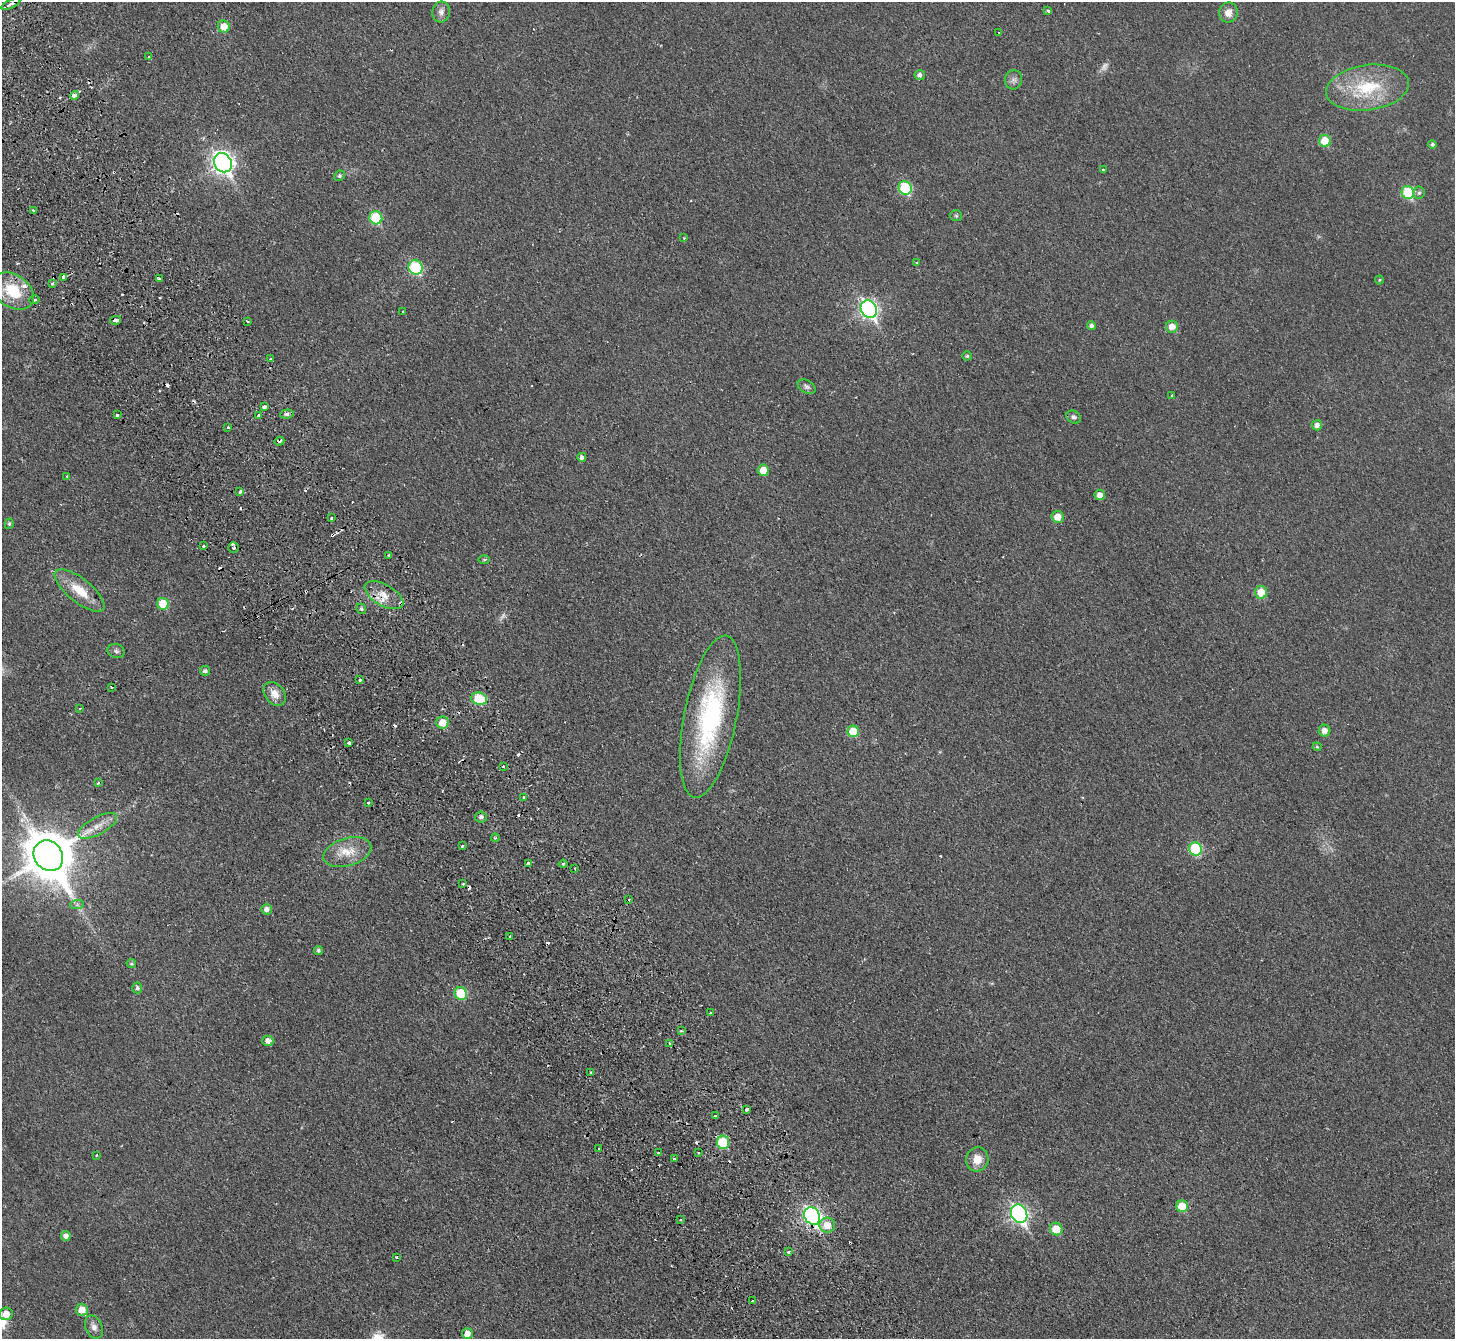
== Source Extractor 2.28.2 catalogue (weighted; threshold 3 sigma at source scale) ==
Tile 11 of 4 x 4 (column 3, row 3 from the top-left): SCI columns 2961-4413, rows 1668-3004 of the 5919 x 5874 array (HDU 1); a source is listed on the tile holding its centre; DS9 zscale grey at full resolution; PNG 1457 x 1341 px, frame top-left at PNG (2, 2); each listed source drawn as its Kron ellipse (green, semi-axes under 4 px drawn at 4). Shown black and unused: <1% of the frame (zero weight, under 2 of 3 exposures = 3% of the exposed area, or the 3 px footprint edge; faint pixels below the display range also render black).
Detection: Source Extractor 2.28.2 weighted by HDU 2 'WHT'; one run over the whole footprint, this tile lists its part. Background 0.0344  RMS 0.0052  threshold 0.0234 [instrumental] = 3 sigma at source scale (4.5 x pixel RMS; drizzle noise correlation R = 1.50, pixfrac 1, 0.05/0.05 arcsec/px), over >= 5 px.
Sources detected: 159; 2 too faint to see at this stretch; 25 cosmic-ray / hot-pixel residue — neither listed nor drawn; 2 inside a brighter listed object's ellipse — not listed separately; the other 130 listed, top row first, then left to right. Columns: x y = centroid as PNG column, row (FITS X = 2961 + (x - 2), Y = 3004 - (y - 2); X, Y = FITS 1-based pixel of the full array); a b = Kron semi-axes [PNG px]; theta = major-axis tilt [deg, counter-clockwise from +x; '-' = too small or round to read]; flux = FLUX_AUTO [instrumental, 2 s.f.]
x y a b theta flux
11 4 10 4 26 3
1048 10 3 3 - 1.3
441 12 10 8 81 2.7
1228 13 10 9 - 4.3
224 26 6 6 - 7.7
999 32 3 3 - 0.48
149 57 4 3 - 0.79
920 75 5 5 - 1.9
1013 80 9 8 - 2.1
1368 88 42 22 8 30
75 95 4 3 - 16
1325 141 6 5 - 12
1432 144 4 4 - 1
223 163 10 8 -58 280
1103 170 3 3 - 0.89
339 176 5 5 - 1.1
905 188 7 6 - 33
1408 192 7 6 - 28
1419 193 6 5 - 1
34 211 4 3 - 2
956 216 6 5 - 0.81
376 218 7 6 - 28
684 238 3 3 - 0.44
916 262 3 2 - 0.45
416 267 7 6 - 45
64 277 3 3 - 45
159 279 3 2 - 0.75
1379 280 4 4 - 0.56
52 284 3 3 - 1.2
13 291 23 16 -35 19
35 300 5 3 - 0.69
869 309 9 7 -59 170
403 312 3 3 - 0.76
115 320 5 3 - 3
247 322 3 3 - 1.1
1091 326 4 4 - 1.6
1172 327 6 6 - 4.8
967 356 4 4 - 0.76
270 359 3 3 - 1.1
807 387 10 6 -28 1.4
1172 395 3 3 - 1.1
265 407 4 3 - 2.1
287 414 7 4 7 1.6
117 415 3 3 - 1.3
259 415 3 3 - 4
1074 417 7 6 - 1.4
1317 425 5 5 - 2.2
228 427 3 3 - 0.99
279 441 5 3 - 2.9
582 457 4 4 - 1.5
763 470 6 5 - 6.7
67 476 4 4 - 0.36
240 492 3 3 - 1.4
1100 495 5 5 - 3.2
1057 517 6 6 - 6.1
331 518 3 3 - 1.3
9 524 5 4 - 0.84
203 546 3 3 - 0.91
234 548 5 5 - 1.1
388 555 3 3 - 1.7
484 559 5 3 - 0.63
80 590 30 12 -39 12
1261 592 6 6 - 11
384 595 21 10 -30 7.6
163 604 6 5 - 13
361 609 5 5 - 0.96
116 651 9 7 -18 1.4
205 671 5 5 - 1.5
359 679 3 3 - 1.2
111 687 3 2 - 1.2
275 694 13 9 -52 5.3
479 699 8 6 -13 21
80 709 3 2 - 0.48
710 717 82 26 79 83
442 723 6 6 - 7.8
853 731 6 5 - 14
1325 731 6 5 - 3.4
349 743 3 3 - 1.1
1317 747 4 4 - 0.58
503 767 3 2 - 0.84
98 783 3 3 - 0.91
524 797 3 3 - 3.2
368 803 3 2 - 0.73
481 817 6 5 - 1.8
98 826 21 8 28 6
495 838 4 3 - 0.69
462 846 3 2 - 2.6
1196 849 7 6 - 34
347 852 24 14 16 10
48 856 16 14 -52 2400
529 863 4 3 - 12
563 864 4 4 - 0.84
575 868 2 2 - 0.5
463 884 3 2 - 0.41
629 899 3 2 - 0.61
77 905 7 4 1 1.1
267 909 5 5 - 2.3
509 936 3 3 - 2.8
318 950 4 4 - 1.1
131 964 5 4 - 0.82
137 988 5 5 - 1.3
461 993 6 6 - 18
710 1013 3 3 - 1.3
681 1031 4 2 - 0.57
268 1041 5 5 - 2.8
670 1043 4 3 - 0.81
591 1073 3 2 - 0.59
747 1110 3 3 - 2.3
716 1116 3 3 - 3.6
723 1142 7 6 - 21
599 1148 3 3 - 1.2
659 1153 4 3 - 2.6
698 1153 2 2 - 0.47
96 1155 3 3 - 0.6
674 1159 3 2 - 1.5
977 1159 12 11 - 6.5
1182 1206 6 5 - 12
1019 1214 9 8 - 160
812 1216 9 7 -57 170
681 1220 3 2 - 0.75
827 1225 8 7 - 7
1056 1229 6 6 - 9.7
66 1236 5 5 - 2.5
789 1252 4 3 - 1
396 1257 3 3 - 0.84
752 1301 3 2 - 0.68
82 1310 6 6 - 6
6 1314 7 6 - 4.9
94 1327 12 8 -66 2.6
467 1334 5 5 - 4.1
Overlapping masked pixels (flux is a lower limit): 5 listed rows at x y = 11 4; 115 320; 279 441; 384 595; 812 1216
Isophote crosses this tile's border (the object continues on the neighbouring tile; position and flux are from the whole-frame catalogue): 2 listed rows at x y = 11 4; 6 1314